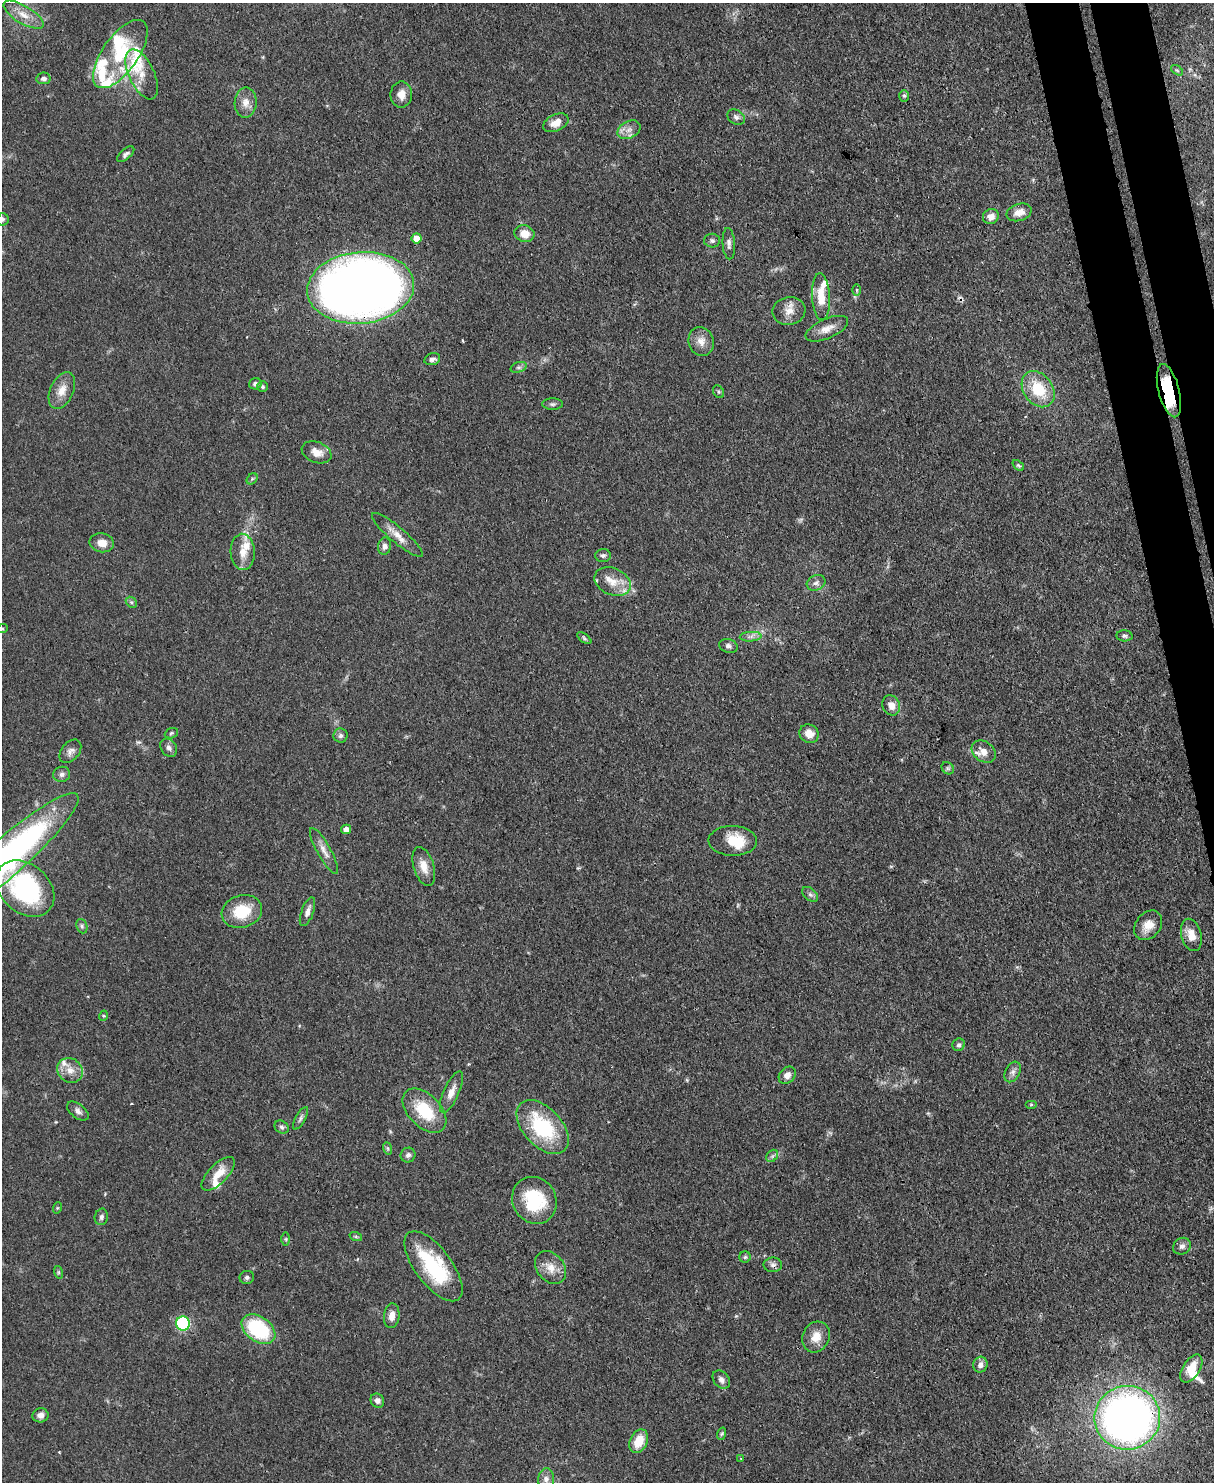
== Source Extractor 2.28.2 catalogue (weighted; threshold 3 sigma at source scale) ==
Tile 6 of 4 x 3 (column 2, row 2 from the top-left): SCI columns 1287-2498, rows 1693-3172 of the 4993 x 4978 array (HDU 1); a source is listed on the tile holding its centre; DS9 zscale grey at full resolution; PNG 1216 x 1484 px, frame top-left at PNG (2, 3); each listed source drawn as its Kron ellipse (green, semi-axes under 4 px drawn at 4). Shown black and unused: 4% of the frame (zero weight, under 3 of 4 exposures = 9% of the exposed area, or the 3 px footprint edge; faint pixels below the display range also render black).
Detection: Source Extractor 2.28.2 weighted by HDU 2 'WHT'; one run over the whole footprint, this tile lists its part. Background 0.0552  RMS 0.0038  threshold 0.0172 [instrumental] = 3 sigma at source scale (4.5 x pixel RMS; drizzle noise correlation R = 1.50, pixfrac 1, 0.05/0.05 arcsec/px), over >= 5 px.
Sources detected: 130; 2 too faint to see at this stretch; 3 inside a brighter object's white glare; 1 cosmic-ray / hot-pixel residue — neither listed nor drawn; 11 inside a brighter listed object's ellipse — not listed separately; the other 113 listed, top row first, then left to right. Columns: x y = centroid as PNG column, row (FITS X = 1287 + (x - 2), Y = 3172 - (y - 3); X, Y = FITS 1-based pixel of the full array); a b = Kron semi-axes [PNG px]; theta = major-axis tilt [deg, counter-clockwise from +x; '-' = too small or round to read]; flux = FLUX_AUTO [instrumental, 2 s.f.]
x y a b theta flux
23 15 23 9 -31 5.2
120 54 40 17 55 21
1177 70 7 3 -36 0.5
142 74 27 12 -65 6.7
43 78 7 6 - 1.3
401 94 13 10 89 3.7
904 96 6 5 - 0.7
246 102 15 11 89 3.6
736 117 9 7 -31 1.4
556 123 13 8 26 3.9
629 130 12 8 28 2.7
126 154 10 5 40 1.2
1019 212 13 8 18 3.8
991 216 8 7 - 3
3 219 6 5 - 0.71
524 234 10 8 -17 4.7
417 238 5 5 - 5
712 241 8 7 - 1.1
729 244 16 6 -86 1.7
361 288 53 36 5 520
857 290 6 4 -89 0.59
821 297 23 9 -87 8
789 311 16 13 10 4.4
827 329 23 9 24 4.4
701 341 14 12 -72 3.8
432 359 8 5 15 1.4
518 367 8 5 18 0.96
255 384 6 5 - 1.2
262 387 5 5 - 0.66
1038 389 20 14 -54 14
62 390 19 11 65 4.9
1169 391 27 10 -75 23
718 392 7 5 -57 0.67
552 404 10 5 0 1.1
317 452 15 10 -22 4
1018 465 6 4 -39 0.6
252 479 6 5 - 0.63
397 535 32 7 -40 4.6
102 543 12 9 -10 3.9
384 546 9 6 80 1.6
243 552 18 12 -87 5.1
603 556 8 6 2 1
612 582 19 13 -24 6.3
816 583 9 7 25 1.6
131 602 6 4 -43 0.68
2 629 6 3 18 0.45
1124 636 8 5 -4 0.93
751 637 11 5 3 1.5
584 638 8 4 -36 0.72
728 646 9 6 -17 1.4
891 705 10 8 -63 3.4
171 733 7 5 22 0.65
809 734 10 9 - 4.2
341 736 7 7 - 1.2
169 748 10 7 -54 1.5
70 751 13 8 49 2.2
984 752 13 10 -38 3.3
948 768 7 5 -44 0.79
62 774 8 7 - 1.5
346 829 5 4 - 2.7
733 841 24 15 -1 10
324 851 26 6 -61 3.3
7 857 94 19 41 150
424 866 20 10 -73 4.7
25 888 32 24 -42 52
810 894 9 6 -40 1.1
242 911 20 16 17 13
307 912 15 6 70 2.2
1148 925 16 12 52 5
82 926 7 5 -70 0.86
1191 935 16 10 -75 4.5
103 1016 5 3 - 0.43
959 1045 6 6 - 0.92
70 1070 13 12 - 4.2
1013 1072 11 7 62 1.7
787 1075 9 7 47 2.1
451 1092 22 7 66 3.9
1031 1104 6 4 0 0.44
78 1111 12 7 -38 1.6
424 1111 26 16 -46 16
301 1118 13 5 61 1.1
282 1127 7 6 - 0.89
543 1127 32 19 -47 30
387 1148 6 4 -70 0.66
408 1155 7 7 - 1.2
772 1156 7 5 47 0.96
218 1174 21 9 46 6.3
534 1200 24 21 -61 21
57 1208 6 3 71 0.41
101 1217 8 6 78 1.2
356 1237 6 4 -19 0.57
286 1239 6 4 -90 0.63
1182 1246 9 8 - 1.5
745 1257 6 5 - 0.71
773 1265 9 7 2 1.4
433 1266 42 18 -53 32
550 1268 18 13 -51 5.2
58 1272 6 4 -72 0.56
247 1277 7 6 - 1
392 1316 12 7 82 3.2
183 1323 7 7 - 37
259 1329 19 12 -36 30
816 1337 16 13 64 5.3
980 1365 8 7 - 2.4
1191 1369 15 8 58 6.9
721 1380 10 7 -48 1.7
377 1401 7 6 - 1.6
40 1415 8 7 - 1.9
1127 1418 33 32 - 230
721 1434 6 4 70 0.64
639 1441 12 8 64 7.3
741 1458 4 3 - 0.44
546 1479 11 8 85 2
Overlapping masked pixels (flux is a lower limit): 3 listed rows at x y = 361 288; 1169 391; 1127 1418
Isophote crosses this tile's border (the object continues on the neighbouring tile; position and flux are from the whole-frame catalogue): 3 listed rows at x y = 3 219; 2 629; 7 857